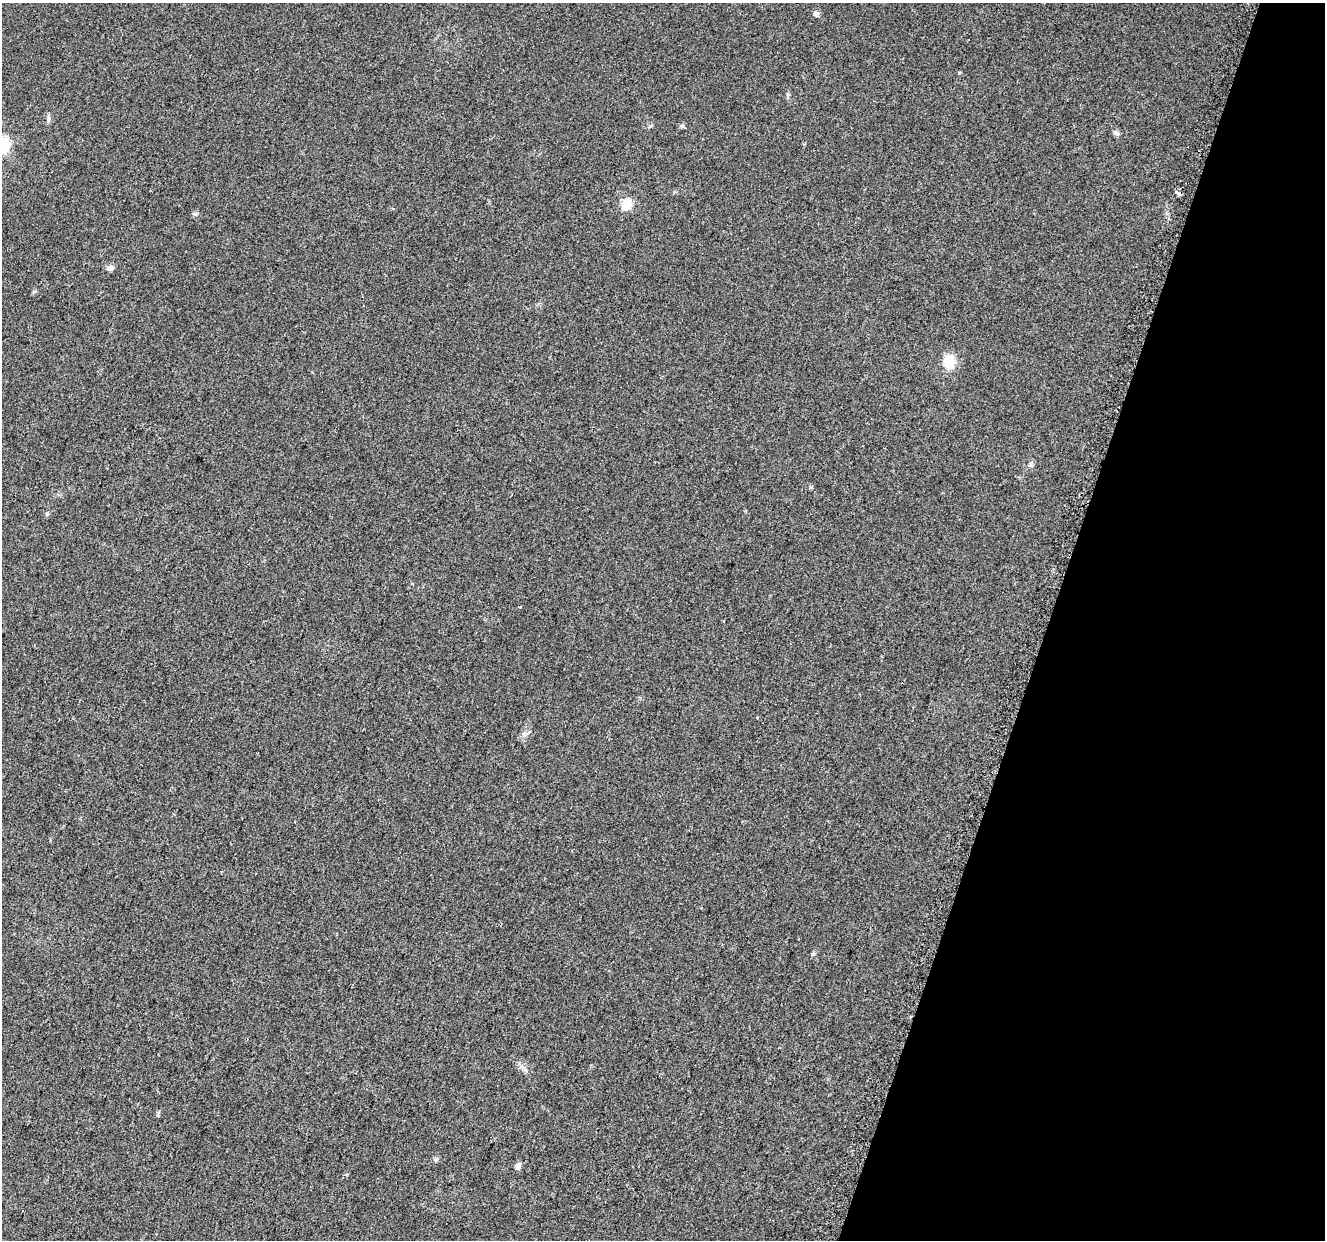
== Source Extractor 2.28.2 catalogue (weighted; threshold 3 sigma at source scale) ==
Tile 8 of 4 x 4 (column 4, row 2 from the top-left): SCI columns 4008-5330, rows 2811-4048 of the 5424 x 5592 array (HDU 1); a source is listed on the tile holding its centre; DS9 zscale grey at full resolution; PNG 1327 x 1242 px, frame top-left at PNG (2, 3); no overlay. Shown black and unused: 21% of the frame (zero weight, under 2 of 3 exposures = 3% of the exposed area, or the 3 px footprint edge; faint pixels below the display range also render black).
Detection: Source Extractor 2.28.2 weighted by HDU 2 'WHT'; one run over the whole footprint, this tile lists its part. Background 0.0309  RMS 0.0073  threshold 0.0328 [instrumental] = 3 sigma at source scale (4.5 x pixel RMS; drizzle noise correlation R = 1.50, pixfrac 1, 0.0396/0.0396 arcsec/px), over >= 5 px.
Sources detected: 13; all 13 listed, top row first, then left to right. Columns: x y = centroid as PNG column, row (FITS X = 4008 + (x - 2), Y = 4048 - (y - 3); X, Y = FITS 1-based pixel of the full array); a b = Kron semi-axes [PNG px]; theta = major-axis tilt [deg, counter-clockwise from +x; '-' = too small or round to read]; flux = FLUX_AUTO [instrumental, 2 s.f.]
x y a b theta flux
816 13 8 6 2 1.9
48 119 8 5 82 1.9
1116 133 8 6 -34 1.9
2 145 8 7 - 110
1177 193 6 3 -30 8
626 204 7 6 - 25
111 268 10 6 6 2.8
949 362 14 10 -89 16
811 487 5 5 - 0.85
47 514 5 5 - 1
520 607 3 3 - 1.1
813 953 5 5 - 1
518 1166 6 5 - 4.9
Overlapping masked pixels (flux is a lower limit): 1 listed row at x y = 1177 193
Isophote crosses this tile's border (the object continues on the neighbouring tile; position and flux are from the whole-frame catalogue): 1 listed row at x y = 2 145
Unlisted compact peaks at least as high as the median listed source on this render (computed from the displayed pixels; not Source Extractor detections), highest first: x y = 959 73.